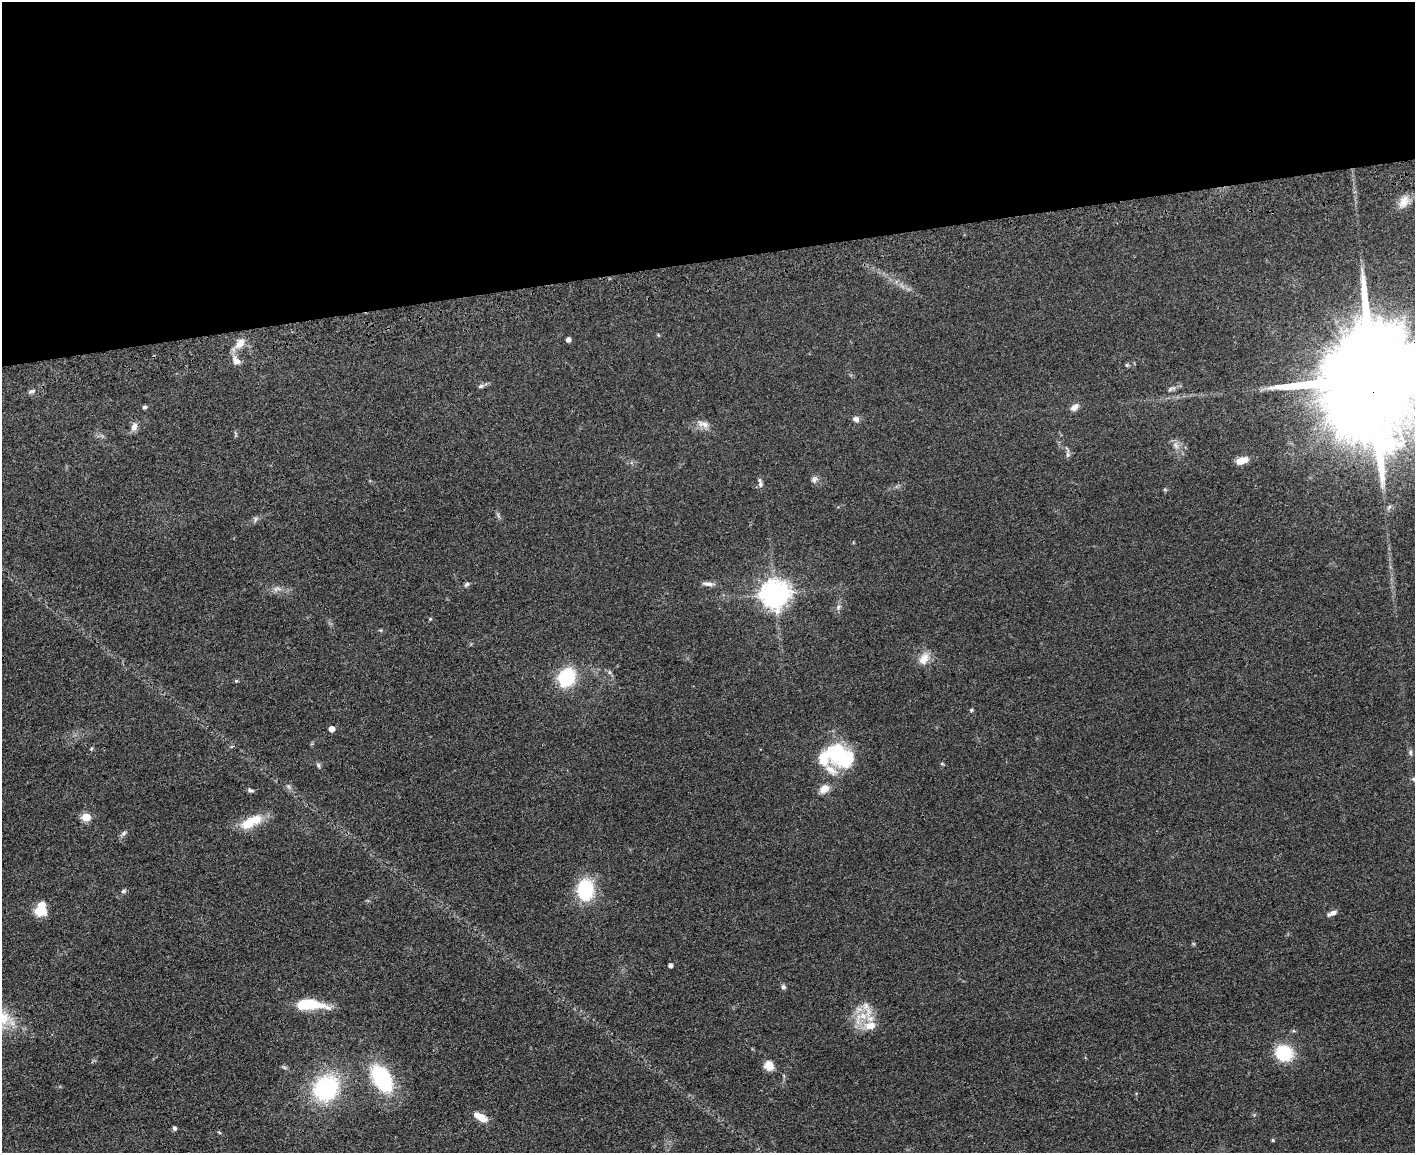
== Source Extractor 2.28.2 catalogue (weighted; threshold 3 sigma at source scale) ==
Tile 2 of 3 x 4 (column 2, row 1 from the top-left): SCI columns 1704-3116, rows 3519-4669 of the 4709 x 4733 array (HDU 1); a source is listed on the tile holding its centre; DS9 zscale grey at full resolution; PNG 1417 x 1155 px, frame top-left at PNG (2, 2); no overlay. Shown black and unused: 23% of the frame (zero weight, under 3 of 4 exposures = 7% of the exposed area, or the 3 px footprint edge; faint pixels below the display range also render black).
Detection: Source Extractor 2.28.2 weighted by HDU 2 'WHT'; one run over the whole footprint, this tile lists its part. Background 0.0467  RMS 0.0051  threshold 0.023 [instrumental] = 3 sigma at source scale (4.5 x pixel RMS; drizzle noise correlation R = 1.50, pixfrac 1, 0.05/0.05 arcsec/px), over >= 5 px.
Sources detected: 67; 1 inside a brighter object's white glare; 1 long thin detection or spike segment (spike, bleed or trail) — not listed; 2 inside a brighter listed object's ellipse — not listed separately; the other 63 listed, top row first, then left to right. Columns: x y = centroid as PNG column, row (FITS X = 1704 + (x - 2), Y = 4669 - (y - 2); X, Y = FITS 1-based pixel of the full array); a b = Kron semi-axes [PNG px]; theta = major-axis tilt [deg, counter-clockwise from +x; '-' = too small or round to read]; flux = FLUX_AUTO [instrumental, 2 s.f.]
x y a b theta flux
1404 201 18 12 60 5.4
568 340 4 4 - 2.1
240 343 16 10 47 5.5
236 361 10 8 -36 3.4
1127 365 6 5 - 0.71
1372 377 34 23 -89 20000
481 386 9 5 17 1.3
1171 389 14 5 13 1.5
32 391 10 5 14 1.3
145 407 6 4 5 0.93
1074 407 10 7 37 2.8
856 419 8 7 - 1.9
703 424 19 8 -16 3.7
134 427 12 8 72 2.7
1176 445 10 6 -53 2.3
1068 455 8 5 -84 1.2
1242 460 12 7 18 5.9
814 479 9 7 53 1.7
760 483 13 5 -80 1.7
1389 507 7 4 45 1
255 519 8 4 81 0.94
467 584 8 5 40 1.1
277 589 12 6 12 2.3
775 594 9 8 - 650
838 607 8 6 70 1.4
430 619 5 4 - 0.49
380 630 5 4 - 0.54
924 659 17 11 59 5.8
609 672 6 4 -72 0.82
566 677 13 10 61 40
236 681 5 4 - 0.56
971 710 5 4 - 0.63
331 729 5 4 - 4.5
91 749 5 4 - 0.54
1410 753 7 5 -90 1.2
838 754 15 11 -43 85
823 759 35 15 -64 13
942 764 6 3 -18 0.53
318 765 8 5 -71 0.95
1414 779 6 5 - 0.87
288 786 6 5 - 1
824 789 13 9 38 4.4
250 790 8 5 -8 1.1
86 817 5 5 - 18
248 823 26 14 34 10
124 833 8 5 29 1.2
585 889 24 18 87 26
123 891 7 5 27 0.93
41 910 14 12 9 8.6
1333 912 10 6 29 2.3
670 965 4 4 - 1.8
783 987 7 5 -72 1.2
310 1004 31 11 -2 18
863 1016 14 11 -4 8
870 1026 15 10 6 7.1
1284 1053 17 15 -24 21
769 1066 11 10 - 5.4
284 1067 7 4 -19 0.79
382 1079 30 17 -58 45
326 1088 24 21 50 54
481 1117 16 7 -30 6.9
174 1128 4 4 - 1.4
1273 1140 4 4 - 0.51
Overlapping masked pixels (flux is a lower limit): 1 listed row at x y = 1372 377
Isophote crosses this tile's border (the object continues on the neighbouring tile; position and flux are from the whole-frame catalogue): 2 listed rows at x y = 1372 377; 1414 779